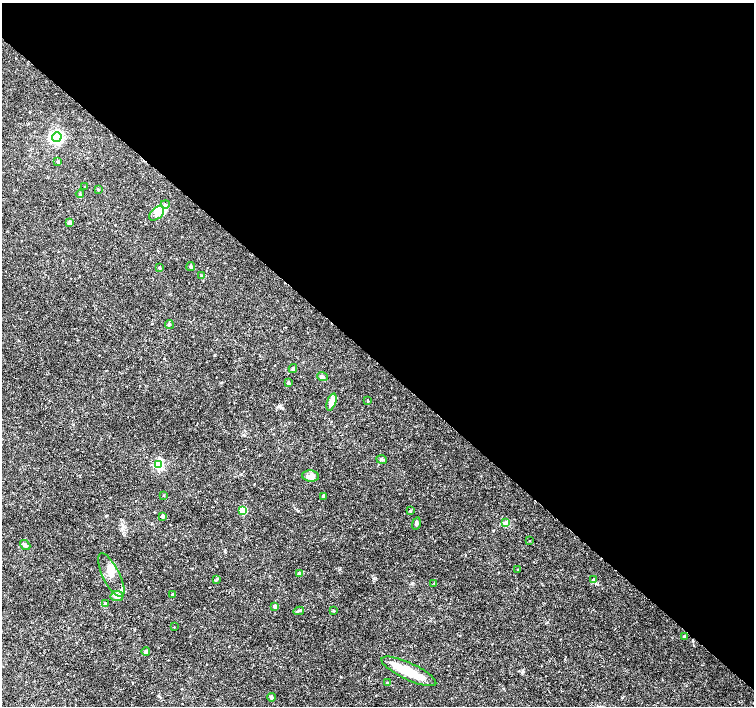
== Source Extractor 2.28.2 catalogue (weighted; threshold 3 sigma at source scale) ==
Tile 3 of 4 x 4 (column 3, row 1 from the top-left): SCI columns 3015-4517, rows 4389-5796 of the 6030 x 6030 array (HDU 1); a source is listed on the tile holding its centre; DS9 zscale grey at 2 x 2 block average (1 PNG px = mean of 2 x 2 image px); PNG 756 x 708 px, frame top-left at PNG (2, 3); each listed source drawn as its Kron ellipse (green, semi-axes under 4 px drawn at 4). Shown black and unused: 51% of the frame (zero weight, under 3 of 4 exposures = <1% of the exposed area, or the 3 px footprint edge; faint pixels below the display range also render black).
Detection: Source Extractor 2.28.2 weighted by HDU 2 'WHT'; one run over the whole footprint, this tile lists its part. Background 0.0237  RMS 0.0019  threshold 0.00866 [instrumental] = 3 sigma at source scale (4.5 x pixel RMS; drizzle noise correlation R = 1.50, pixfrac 1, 0.0396/0.0396 arcsec/px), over >= 5 px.
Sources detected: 51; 4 inside a brighter listed object's ellipse — not listed separately; the other 47 listed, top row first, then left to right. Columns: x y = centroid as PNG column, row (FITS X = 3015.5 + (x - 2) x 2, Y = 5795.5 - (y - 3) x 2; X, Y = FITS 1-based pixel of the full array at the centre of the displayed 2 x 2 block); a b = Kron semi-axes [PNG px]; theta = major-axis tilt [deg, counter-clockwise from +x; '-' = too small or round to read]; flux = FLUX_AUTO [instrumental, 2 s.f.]
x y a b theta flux
57 137 5 4 - 100
58 162 4 2 - 0.5
85 187 3 2 - 0.24
98 190 3 2 - 0.28
80 194 4 2 - 0.36
165 204 5 3 - 0.59
157 213 9 5 43 2.4
70 223 3 3 - 2.9
191 267 4 3 - 0.6
159 268 2 2 - 0.67
201 275 3 2 - 0.25
169 325 4 3 - 0.51
293 369 4 4 - 0.73
322 376 5 3 - 0.84
288 383 2 2 - 1.1
368 401 3 2 - 0.29
332 402 9 4 70 3
381 459 5 3 - 0.73
158 464 4 3 - 37
311 476 8 5 -5 2.2
164 495 2 2 - 0.27
324 496 2 2 - 2
243 511 3 3 - 15
410 511 2 2 - 0.51
162 516 3 3 - 2.1
416 523 6 3 78 0.85
505 523 4 2 - 0.44
530 541 2 2 - 0.2
25 545 6 3 -40 0.87
517 569 2 2 - 0.23
299 574 3 3 - 2.1
111 575 24 8 -64 5
217 579 3 3 - 0.38
593 580 3 3 - 0.94
434 583 3 3 - 0.35
173 594 2 2 - 0.65
117 596 6 5 - 1.5
105 603 3 2 - 0.37
275 606 2 2 - 1.8
299 611 5 2 - 0.56
333 611 3 2 - 0.59
174 627 2 2 - 0.18
685 636 2 2 - 0.76
146 652 4 4 - 1.1
409 671 30 8 -25 13
388 683 3 3 - 0.44
272 697 4 3 - 0.8
Diffuse or blended objects may show on this block-average render without a row.